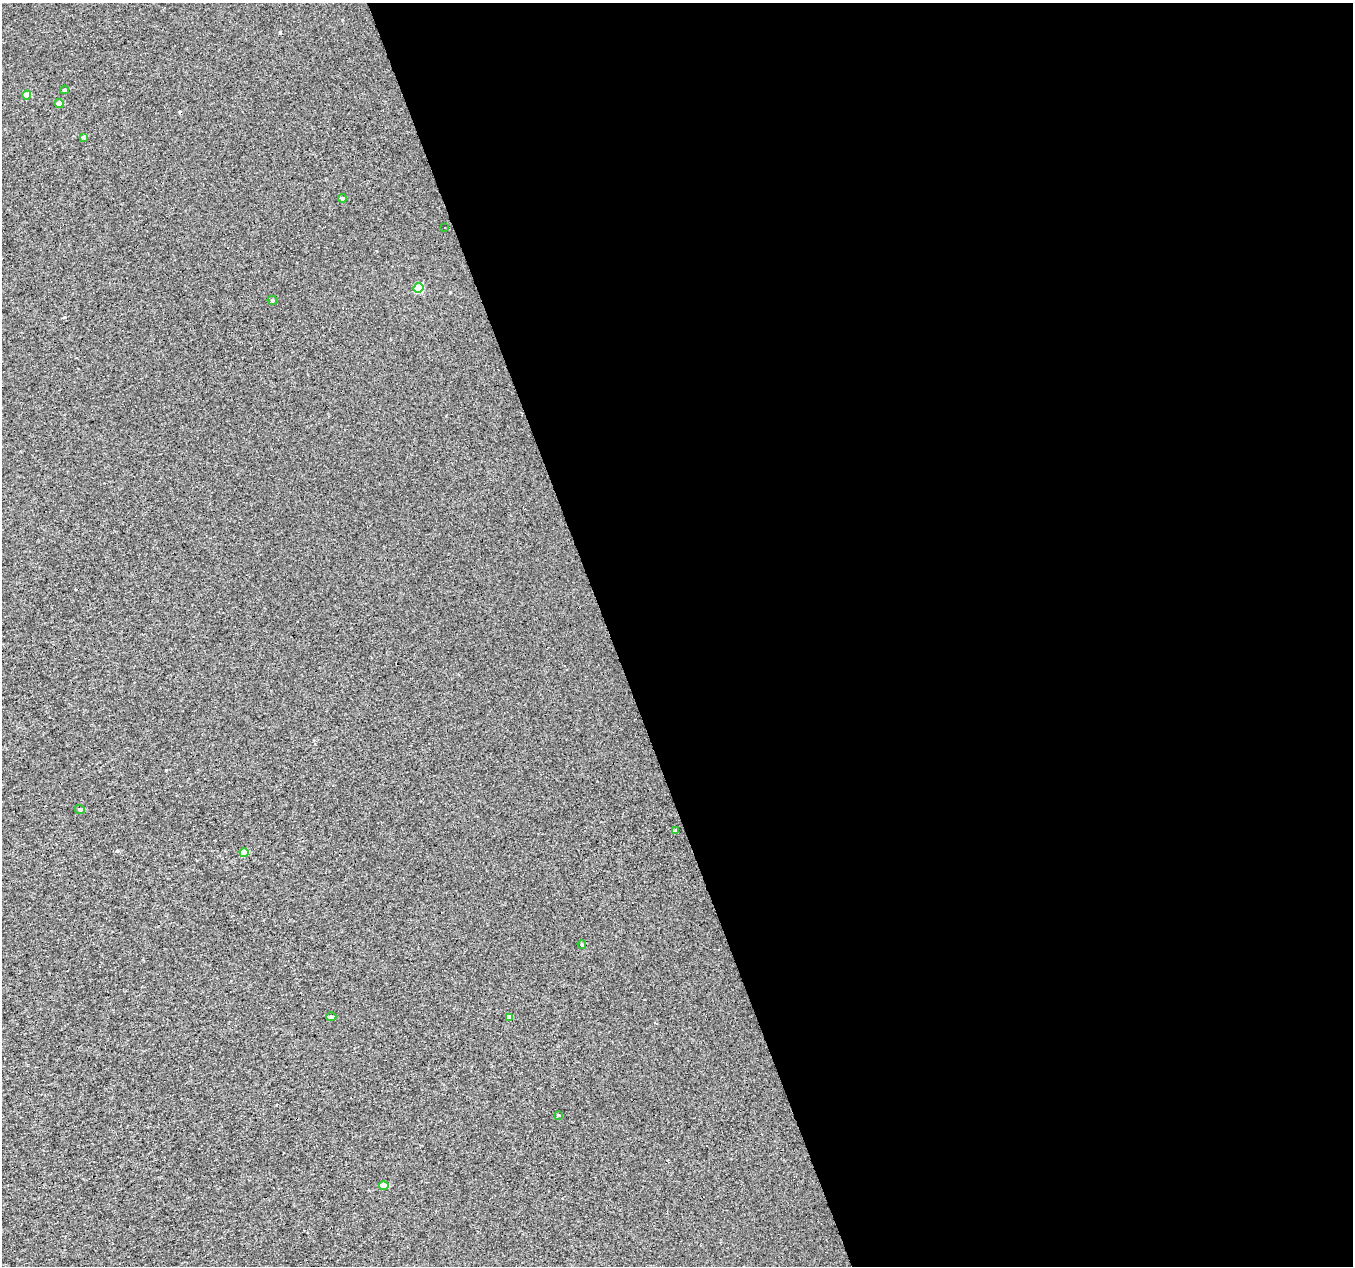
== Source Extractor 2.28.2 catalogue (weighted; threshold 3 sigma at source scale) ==
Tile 8 of 4 x 4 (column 4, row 2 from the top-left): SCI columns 4055-5405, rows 2589-3852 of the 5405 x 5232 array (HDU 1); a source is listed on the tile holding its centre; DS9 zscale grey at full resolution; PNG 1355 x 1268 px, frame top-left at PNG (2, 3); each listed source drawn as its Kron ellipse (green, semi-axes under 4 px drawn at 4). Shown black and unused: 55% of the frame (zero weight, under 3 of 4 exposures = <1% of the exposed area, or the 3 px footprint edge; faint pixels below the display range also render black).
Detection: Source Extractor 2.28.2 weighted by HDU 2 'WHT'; one run over the whole footprint, this tile lists its part. Background 5.33e-04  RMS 0.019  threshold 0.085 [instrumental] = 3 sigma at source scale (4.5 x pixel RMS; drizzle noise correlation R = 1.50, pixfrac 1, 0.0396/0.0396 arcsec/px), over >= 5 px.
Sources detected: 22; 6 cosmic-ray / hot-pixel residue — neither listed nor drawn; the other 16 listed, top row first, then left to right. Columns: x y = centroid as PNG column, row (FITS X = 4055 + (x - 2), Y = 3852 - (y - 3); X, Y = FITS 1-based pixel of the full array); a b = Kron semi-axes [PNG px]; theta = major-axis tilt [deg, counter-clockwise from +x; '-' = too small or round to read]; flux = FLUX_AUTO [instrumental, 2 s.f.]
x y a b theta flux
64 90 4 3 - 2.5
27 95 4 4 - 20
59 104 4 4 - 11
83 137 4 3 - 3.7
342 198 4 4 - 4.2
445 227 2 2 - 1.2
418 288 5 5 - 63
272 300 5 4 - 3.3
80 809 5 4 - 2.6
675 831 3 3 - 4
244 853 4 4 - 23
582 944 4 3 - 2.4
331 1017 5 4 - 4.4
509 1017 4 3 - 7.9
559 1115 4 3 - 1.7
384 1186 5 4 - 25
Unlisted compact peaks at least as high as the median listed source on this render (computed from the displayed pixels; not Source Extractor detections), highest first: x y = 280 32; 117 851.